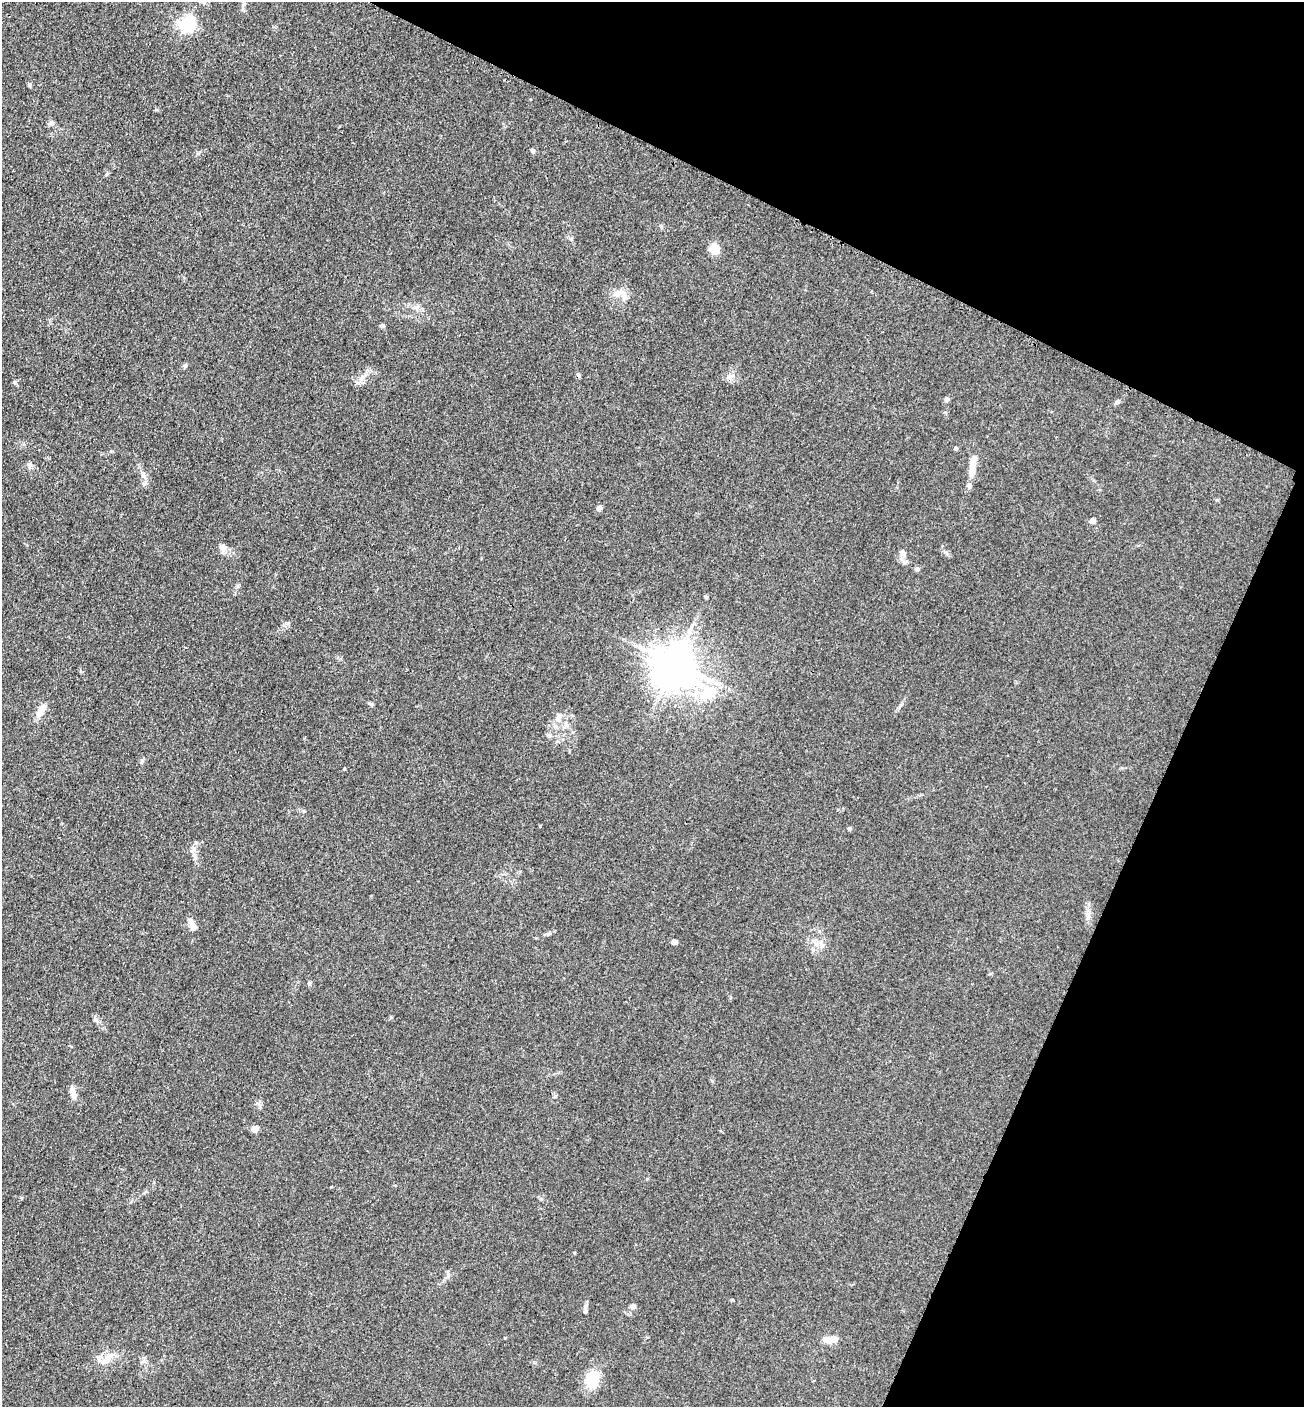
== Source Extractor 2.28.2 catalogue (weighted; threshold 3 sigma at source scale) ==
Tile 8 of 4 x 4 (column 4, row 2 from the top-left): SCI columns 4197-5498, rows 2824-4228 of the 5654 x 5645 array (HDU 1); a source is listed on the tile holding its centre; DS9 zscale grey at full resolution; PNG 1306 x 1409 px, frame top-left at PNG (2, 2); no overlay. Shown black and unused: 23% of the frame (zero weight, under 3 of 4 exposures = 2% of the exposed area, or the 3 px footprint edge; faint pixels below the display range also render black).
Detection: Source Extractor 2.28.2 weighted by HDU 2 'WHT'; one run over the whole footprint, this tile lists its part. Background 0.0669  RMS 0.0062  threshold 0.0278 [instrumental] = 3 sigma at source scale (4.5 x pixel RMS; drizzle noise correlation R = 1.50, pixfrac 1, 0.05/0.05 arcsec/px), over >= 5 px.
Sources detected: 49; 2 inside a brighter object's white glare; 1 cosmic-ray / hot-pixel residue — not listed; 4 inside a brighter listed object's ellipse — not listed separately; the other 42 listed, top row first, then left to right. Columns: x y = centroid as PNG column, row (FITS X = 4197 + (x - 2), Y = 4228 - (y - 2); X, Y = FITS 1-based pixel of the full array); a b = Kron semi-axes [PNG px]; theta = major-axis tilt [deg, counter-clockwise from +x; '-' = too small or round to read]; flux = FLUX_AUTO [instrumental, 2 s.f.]
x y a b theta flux
244 4 7 4 70 1.3
187 24 7 6 - 170
29 85 5 4 - 1
51 123 7 5 43 1.3
533 151 6 5 - 1.4
714 249 12 9 -86 8.2
618 293 18 10 5 6.6
417 307 8 5 45 1.6
383 326 6 4 -19 0.88
185 366 7 4 82 1
15 383 5 3 - 0.85
947 399 6 6 - 1.6
1117 402 7 6 - 1.3
956 448 5 4 - 1.1
30 465 7 4 33 1.4
972 470 17 8 83 6.9
143 475 10 7 -73 2.9
599 508 7 6 - 2.2
1092 521 8 6 13 1.6
223 547 10 8 -7 2.8
903 554 11 7 -55 3.5
917 569 7 5 10 1.3
675 664 10 9 - 1700
710 692 21 19 3 20
371 704 7 4 -36 1.1
41 711 19 7 62 6.5
559 716 8 6 27 2.1
549 735 8 5 -48 1.4
142 761 7 5 74 1.1
849 829 5 4 - 0.8
193 927 13 7 -81 3.8
674 942 6 5 - 2.3
821 946 9 4 -82 1.8
309 983 6 4 89 0.87
96 1020 8 4 -54 1.3
73 1094 13 7 -78 3.8
254 1129 8 7 - 3.3
633 1306 7 6 - 1.7
585 1311 10 5 87 1.8
827 1340 12 8 -27 4.9
107 1358 10 7 1 4.2
592 1379 17 13 77 20
Unlisted compact peaks at least as high as the median listed source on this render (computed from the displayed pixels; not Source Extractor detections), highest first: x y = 344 769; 192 851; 540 826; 358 383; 706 597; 448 1276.